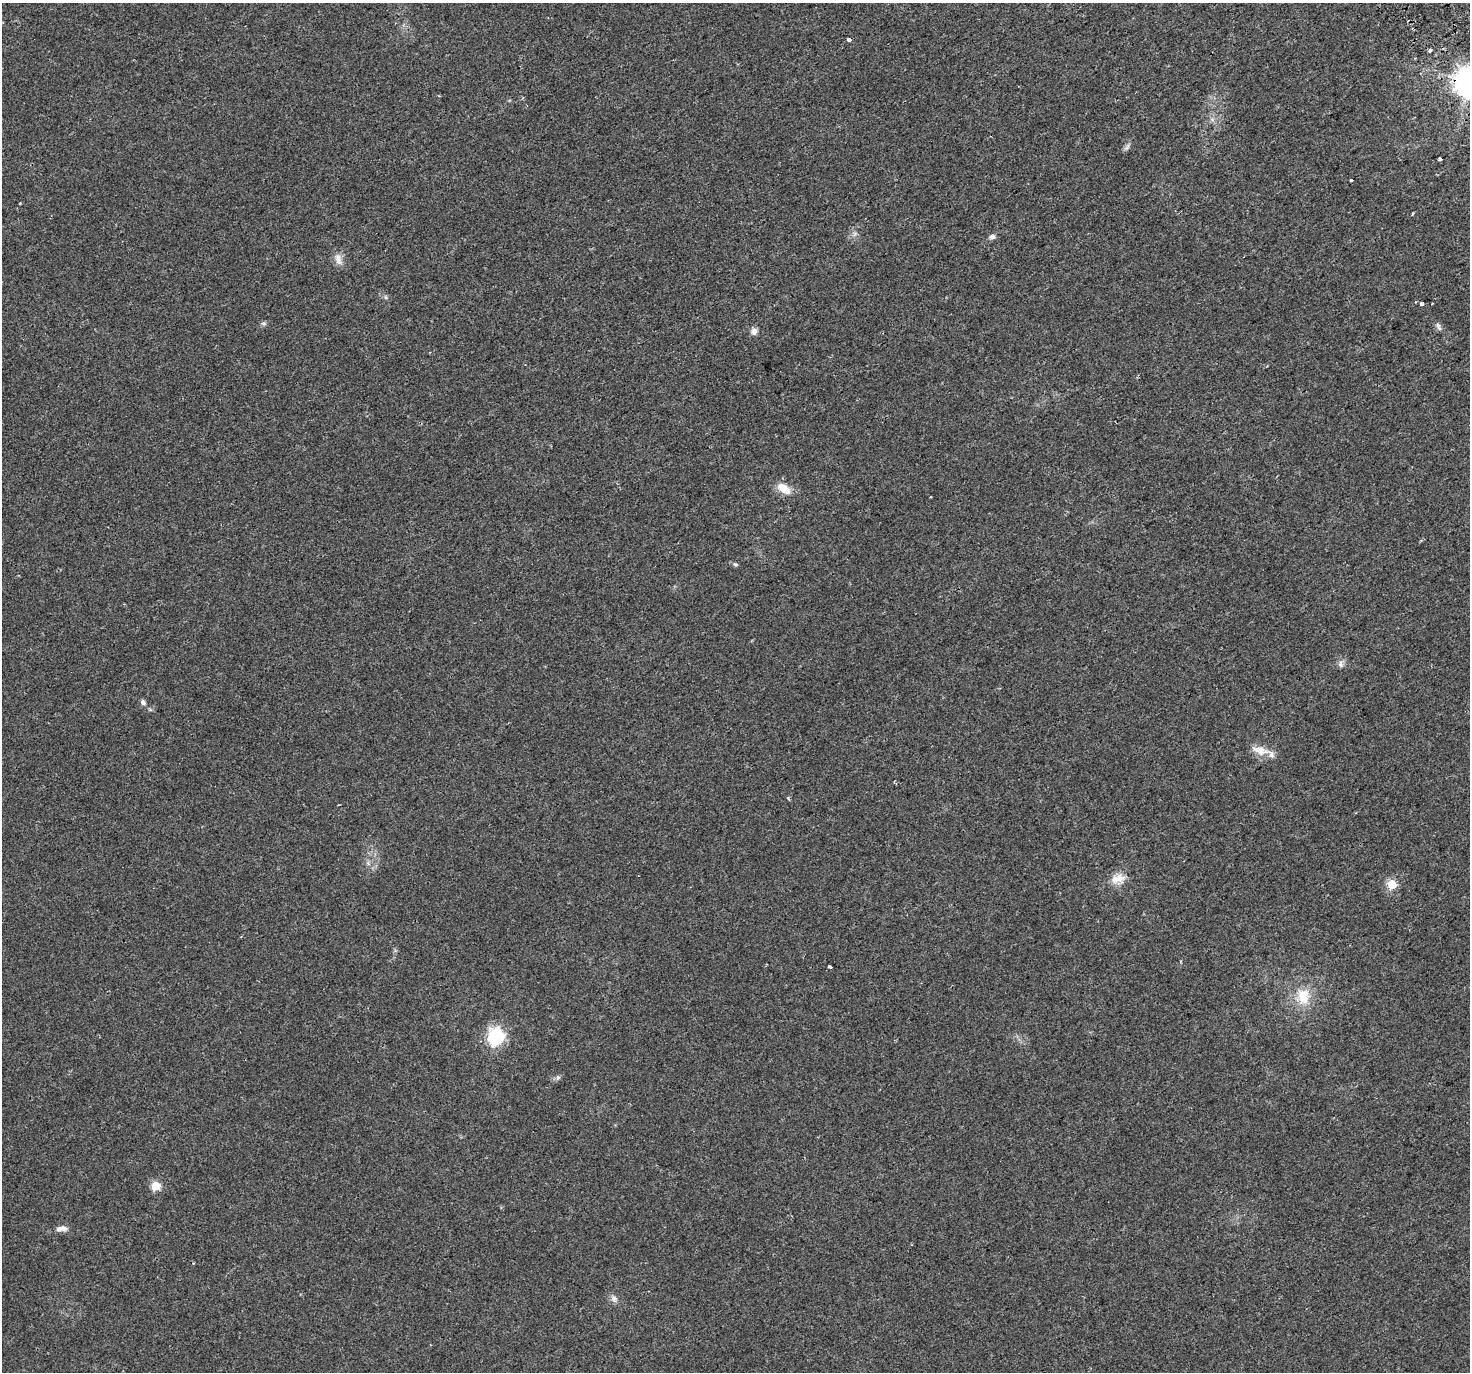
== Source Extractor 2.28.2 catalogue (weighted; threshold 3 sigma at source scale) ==
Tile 10 of 4 x 4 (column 2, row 3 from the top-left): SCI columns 1509-2976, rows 1570-2939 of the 5951 x 5823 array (HDU 1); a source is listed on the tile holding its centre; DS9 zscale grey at full resolution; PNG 1472 x 1374 px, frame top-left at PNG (2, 3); no overlay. Shown black and unused: <1% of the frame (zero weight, under 2 of 3 exposures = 2% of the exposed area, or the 3 px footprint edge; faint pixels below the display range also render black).
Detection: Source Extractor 2.28.2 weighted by HDU 2 'WHT'; one run over the whole footprint, this tile lists its part. Background 0.0227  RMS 0.0054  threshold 0.0241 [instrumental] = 3 sigma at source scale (4.5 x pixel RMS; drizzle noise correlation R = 1.50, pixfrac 1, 0.0396/0.0396 arcsec/px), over >= 5 px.
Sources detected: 33; all 33 listed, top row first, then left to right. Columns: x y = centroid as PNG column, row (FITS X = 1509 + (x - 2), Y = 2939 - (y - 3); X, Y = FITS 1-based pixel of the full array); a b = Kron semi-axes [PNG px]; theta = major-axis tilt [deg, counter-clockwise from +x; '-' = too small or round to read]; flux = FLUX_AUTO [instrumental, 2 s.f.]
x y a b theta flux
849 39 4 3 - 4.1
1430 50 4 3 - 5.3
1469 82 9 9 - 740
1212 119 7 4 -19 1.1
1127 147 11 5 51 1.5
1440 159 4 3 - 3.1
1351 180 3 3 - 2
1413 213 4 3 - 0.45
854 234 7 4 89 1.2
992 237 8 6 13 1.9
338 259 17 9 -75 3.8
386 297 6 4 -88 0.8
1421 304 4 3 - 5.3
264 323 7 6 - 1.1
1438 326 13 5 -64 1.6
754 331 9 8 - 2.5
783 488 21 11 -34 7.1
931 497 3 3 - 1.2
735 564 7 4 -18 0.96
1341 664 10 6 -75 1.9
143 702 9 7 -44 1.6
1260 750 28 11 -13 7.2
788 798 5 3 - 0.64
368 863 7 4 -57 1.3
1118 879 20 12 13 6.9
1392 884 5 5 - 29
829 967 4 3 - 1.1
1303 996 24 17 -83 14
496 1037 8 7 - 120
558 1077 7 5 74 1.2
156 1186 6 5 - 17
62 1229 17 7 3 3.1
614 1299 9 8 - 2.3
Overlapping masked pixels (flux is a lower limit): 1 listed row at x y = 1469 82
Isophote crosses this tile's border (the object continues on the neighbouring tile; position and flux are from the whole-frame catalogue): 1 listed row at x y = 1469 82